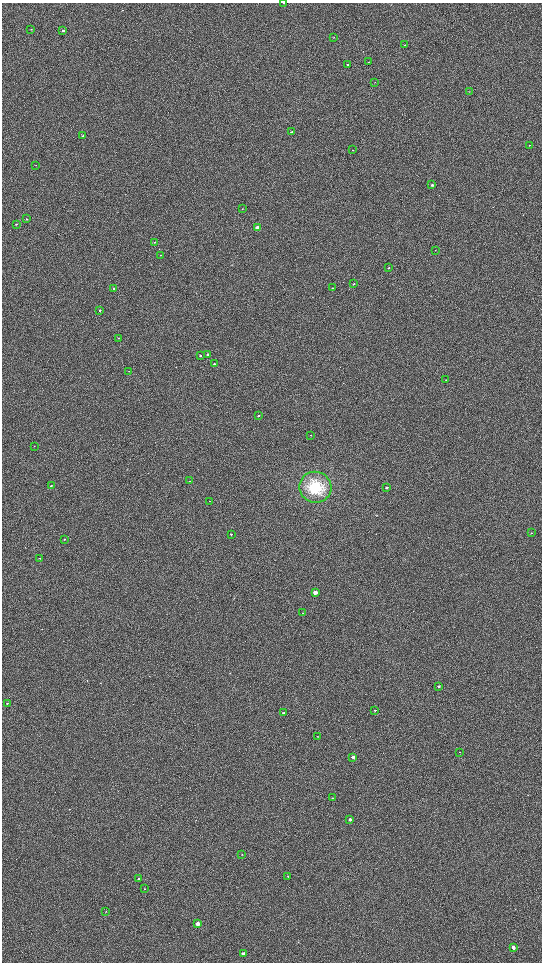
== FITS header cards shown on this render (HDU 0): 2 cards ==
NAXIS1  =                 1080 / length of data axis 1
NAXIS2  =                 1920 / length of data axis 2

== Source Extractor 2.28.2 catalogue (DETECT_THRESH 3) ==
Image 1080 x 1920 px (HDU 0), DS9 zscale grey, zoomed out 1/2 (1 PNG px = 2 x 2 image px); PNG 544 x 964 px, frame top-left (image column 1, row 1919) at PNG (2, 3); each listed source drawn as its Kron ellipse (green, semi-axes under 4 px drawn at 4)
Background 651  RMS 70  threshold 209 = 3 sigma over >= 5 px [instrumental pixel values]
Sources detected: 65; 1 cannot appear on this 1/2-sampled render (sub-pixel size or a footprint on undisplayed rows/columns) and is neither listed nor drawn; the other 64 listed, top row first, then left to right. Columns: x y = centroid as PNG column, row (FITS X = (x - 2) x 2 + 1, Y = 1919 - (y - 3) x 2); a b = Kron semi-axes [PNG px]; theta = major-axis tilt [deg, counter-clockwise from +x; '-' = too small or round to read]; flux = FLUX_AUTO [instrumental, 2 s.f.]
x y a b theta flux
284 3 2 2 - 7500
31 29 2 2 - 12000
63 30 2 2 - 21000
334 37 3 2 - 5600
405 45 2 2 - 8400
368 62 2 2 - 4000
348 65 3 2 - 20000
375 82 2 1 - 3900
469 91 2 2 - 4500
291 132 3 2 - 18000
83 136 2 2 - 16000
529 145 3 2 - 7600
353 150 2 1 - 5100
36 165 2 1 - 3600
432 185 2 2 - 34000
242 209 3 2 - 9100
27 219 3 2 - 12000
16 224 2 2 - 12000
257 228 3 2 - 230000
154 242 3 2 - 7000
435 250 2 1 - 3500
160 255 2 2 - 5900
389 268 3 2 - 8600
354 284 2 2 - 13000
114 288 2 2 - 38000
332 288 3 2 - 8900
100 310 3 2 - 14000
119 338 3 2 - 6200
208 354 3 2 - 33000
200 355 3 2 - 22000
214 364 2 2 - 11000
129 371 2 2 - 4200
446 380 3 2 - 6500
258 415 2 2 - 9700
311 435 2 2 - 8600
34 446 2 2 - 4800
189 481 2 1 - 4800
51 486 3 2 - 12000
315 487 16 15 - 590000
387 488 2 2 - 52000
210 501 2 2 - 5300
531 533 2 2 - 7000
231 534 2 2 - 9700
64 539 3 2 - 11000
39 558 3 2 - 7800
315 592 3 2 - 210000
303 613 2 2 - 6200
439 686 2 2 - 25000
7 703 2 1 - 6400
375 710 3 2 - 14000
283 713 2 2 - 25000
317 736 2 2 - 4400
459 752 2 1 - 3800
353 757 2 2 - 61000
332 798 3 2 - 7800
350 819 2 2 - 47000
242 854 3 2 - 4900
288 876 2 2 - 9700
138 879 3 2 - 23000
145 889 3 2 - 4600
106 911 3 2 - 7800
198 924 3 2 - 130000
513 947 3 3 - 51000
243 954 3 2 - 80000
At the frame edge (FLAGS 8, measured only in part): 1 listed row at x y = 284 3
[1 sub-pixel or undisplayed-footprint detection neither listed nor drawn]